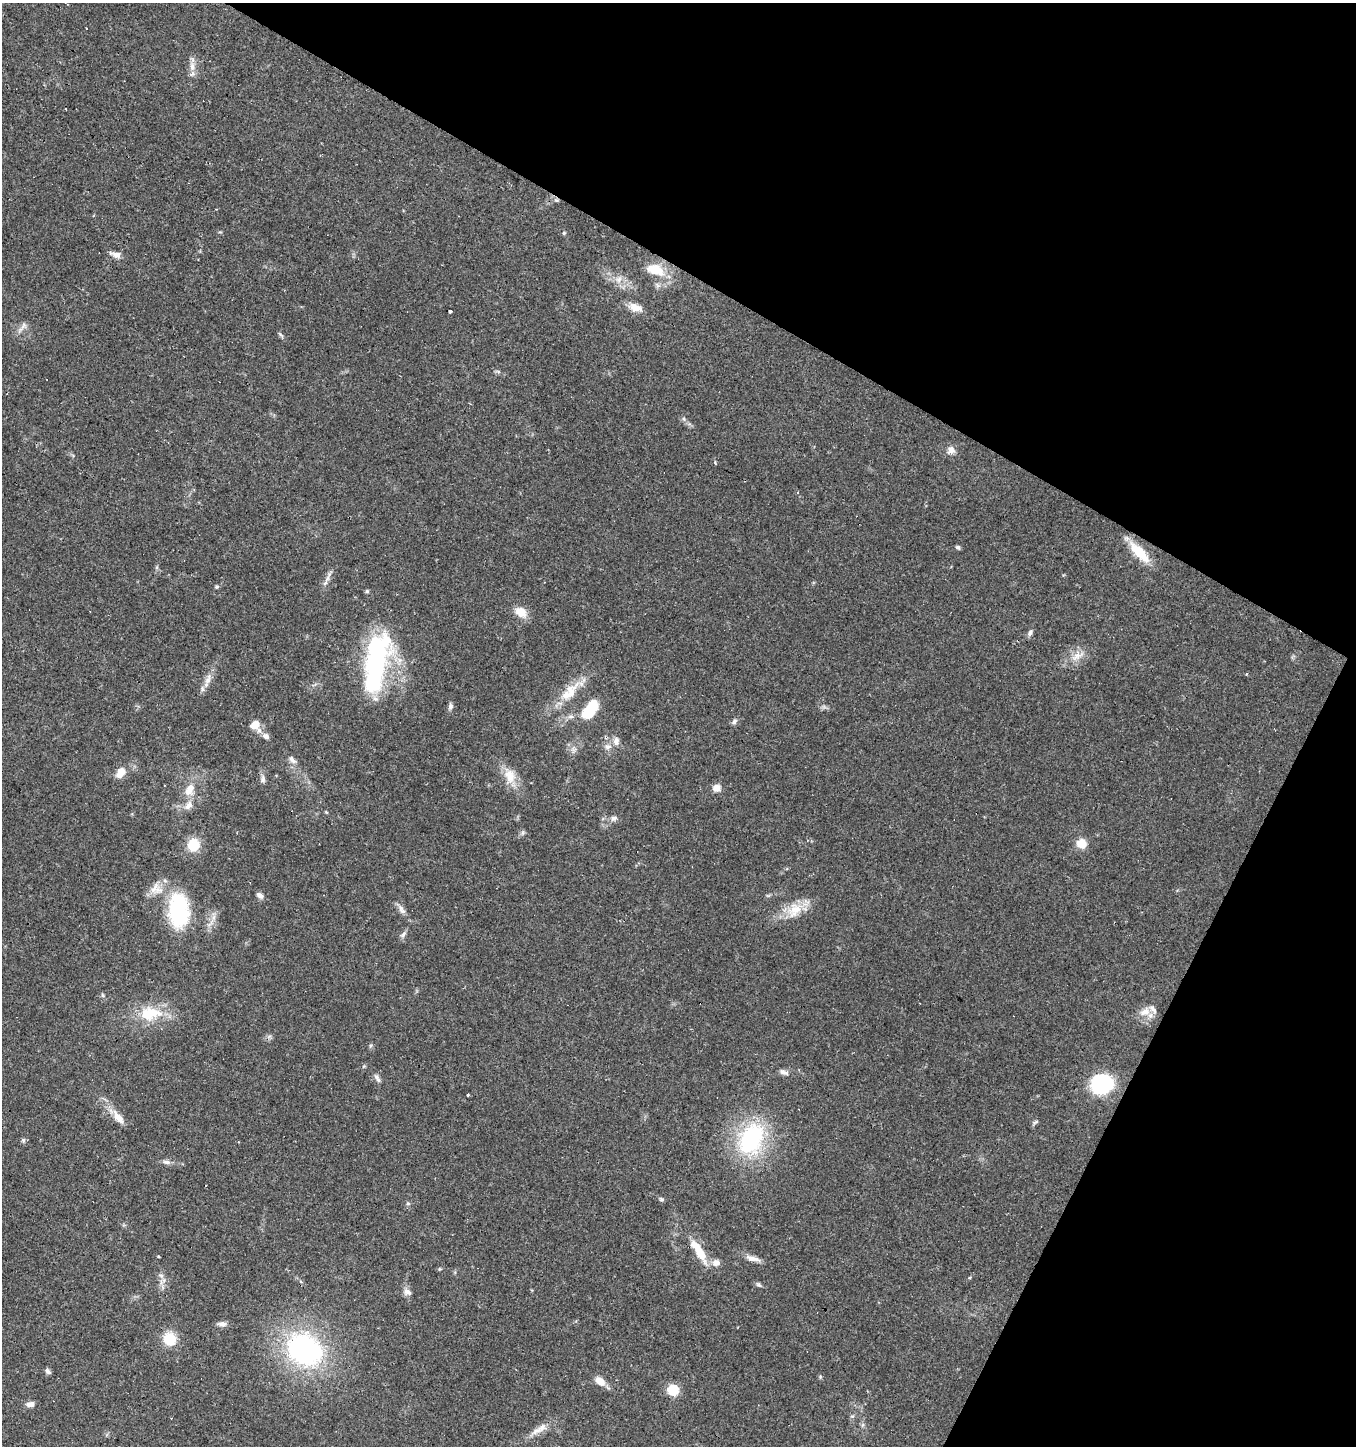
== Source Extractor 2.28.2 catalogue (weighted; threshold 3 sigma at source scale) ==
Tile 8 of 4 x 4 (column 4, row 2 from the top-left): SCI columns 4323-5676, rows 2887-4330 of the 5870 x 5777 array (HDU 1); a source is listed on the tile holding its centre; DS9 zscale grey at full resolution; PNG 1358 x 1448 px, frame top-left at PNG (2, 3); no overlay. Shown black and unused: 28% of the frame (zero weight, under 2 of 3 exposures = <1% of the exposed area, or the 3 px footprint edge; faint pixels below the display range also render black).
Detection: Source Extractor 2.28.2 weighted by HDU 2 'WHT'; one run over the whole footprint, this tile lists its part. Background 0.0673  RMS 0.0052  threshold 0.0236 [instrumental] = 3 sigma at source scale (4.5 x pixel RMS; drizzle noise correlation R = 1.50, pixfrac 1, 0.0396/0.0396 arcsec/px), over >= 5 px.
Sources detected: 93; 1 inside a brighter object's white glare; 6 cosmic-ray / hot-pixel residue — not listed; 5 inside a brighter listed object's ellipse — not listed separately; the other 81 listed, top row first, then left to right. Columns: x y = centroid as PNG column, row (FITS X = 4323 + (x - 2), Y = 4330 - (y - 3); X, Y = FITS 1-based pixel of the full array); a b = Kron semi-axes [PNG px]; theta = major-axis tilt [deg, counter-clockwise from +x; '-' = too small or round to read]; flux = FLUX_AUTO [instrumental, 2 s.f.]
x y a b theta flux
192 66 14 8 -79 4.1
564 233 5 4 - 0.63
116 255 15 7 -17 3
655 270 27 14 -19 14
619 279 12 8 63 3.5
635 307 17 9 -17 6
450 312 3 3 - 8.8
23 325 13 8 68 2.7
280 335 10 4 -45 1
498 371 7 4 -19 0.86
684 419 6 4 -72 0.93
951 450 11 9 -40 3.3
715 462 5 4 - 0.73
958 547 6 5 - 0.98
1139 552 34 11 -47 14
157 567 6 4 71 0.77
328 577 22 4 66 2.8
217 587 6 4 22 0.8
367 591 5 5 - 0.79
521 612 15 10 -35 7.1
1030 632 9 6 68 1.6
1078 656 25 7 30 5.8
375 662 55 28 83 86
1246 674 3 3 - 0.89
208 679 18 7 70 4.7
570 692 41 14 47 16
450 706 9 6 84 1.6
590 709 21 10 53 23
571 716 9 5 5 1.8
734 722 9 6 43 1.6
255 725 10 8 33 6.1
266 736 9 6 -29 2.5
616 741 12 8 -89 3.1
608 747 10 7 20 2.6
292 760 13 7 -47 2.7
121 772 11 7 57 8.5
510 776 24 16 -73 9.6
263 779 11 7 89 2.2
717 788 8 7 - 4.7
189 790 19 12 62 8.5
614 818 10 7 23 2.1
522 833 7 4 71 0.99
1081 843 9 9 - 8.5
193 845 12 11 - 15
156 889 20 15 -3 8.1
260 895 8 6 -35 2.3
401 908 9 7 -68 2.5
794 910 27 17 45 12
178 911 44 25 -90 43
403 934 10 5 51 1.7
103 995 6 5 - 0.84
1145 1012 17 12 28 6.2
150 1014 31 18 5 21
783 1072 12 6 -35 2
377 1078 14 5 -62 2
1101 1084 17 14 12 63
468 1095 3 3 - 0.67
118 1117 29 8 -48 7.3
1036 1122 9 4 27 0.97
751 1139 39 27 65 60
23 1140 7 5 46 0.96
166 1162 11 6 -6 2
661 1199 7 5 -16 0.93
408 1203 5 5 - 0.86
700 1252 28 11 -62 12
158 1256 4 2 - 0.58
753 1258 21 6 -16 3.9
716 1263 11 9 20 3.6
439 1269 5 3 - 0.51
161 1276 9 6 -29 1.9
758 1285 9 5 -40 1.1
407 1292 12 7 -32 2.6
222 1324 12 6 -2 2.4
169 1339 14 13 - 14
305 1350 47 37 -36 95
48 1371 8 6 -43 1.4
600 1381 14 8 -36 5.3
673 1390 6 6 - 37
30 1404 10 7 6 2.6
852 1416 6 5 - 1
542 1427 14 10 46 4.6
Overlapping masked pixels (flux is a lower limit): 2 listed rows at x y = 1139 552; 178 911